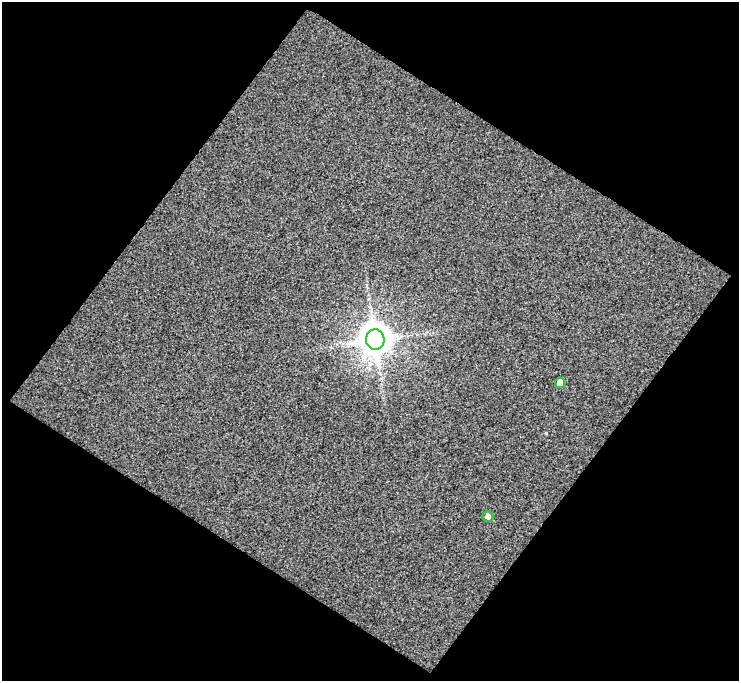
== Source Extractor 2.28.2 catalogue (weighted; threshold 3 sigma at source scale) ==
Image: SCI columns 3-739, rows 31-709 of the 739 x 744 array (HDU 1 of 3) = the unmasked area's bounding box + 8 px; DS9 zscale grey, full resolution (1 PNG px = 1 image px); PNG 741 x 683 px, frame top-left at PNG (2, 2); each listed source drawn as its Kron ellipse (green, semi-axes under 4 px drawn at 4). Shown black and unused: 51% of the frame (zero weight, under 3 of 4 exposures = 3% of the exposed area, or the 3 px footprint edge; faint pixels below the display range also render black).
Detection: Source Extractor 2.28.2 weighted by HDU 2 'WHT'. Background -0.0728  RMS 2.2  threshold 9.8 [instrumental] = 3 sigma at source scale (4.5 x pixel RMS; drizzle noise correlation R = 1.50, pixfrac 1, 0.0396/0.0396 arcsec/px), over >= 5 px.
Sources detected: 3; all 3 listed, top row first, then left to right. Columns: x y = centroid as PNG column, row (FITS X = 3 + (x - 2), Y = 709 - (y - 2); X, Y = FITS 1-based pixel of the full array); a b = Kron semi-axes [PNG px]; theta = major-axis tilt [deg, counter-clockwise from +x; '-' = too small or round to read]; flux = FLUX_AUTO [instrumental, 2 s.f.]
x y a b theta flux
375 339 10 9 - 440000
560 383 5 5 - 2700
488 516 5 5 - 1100